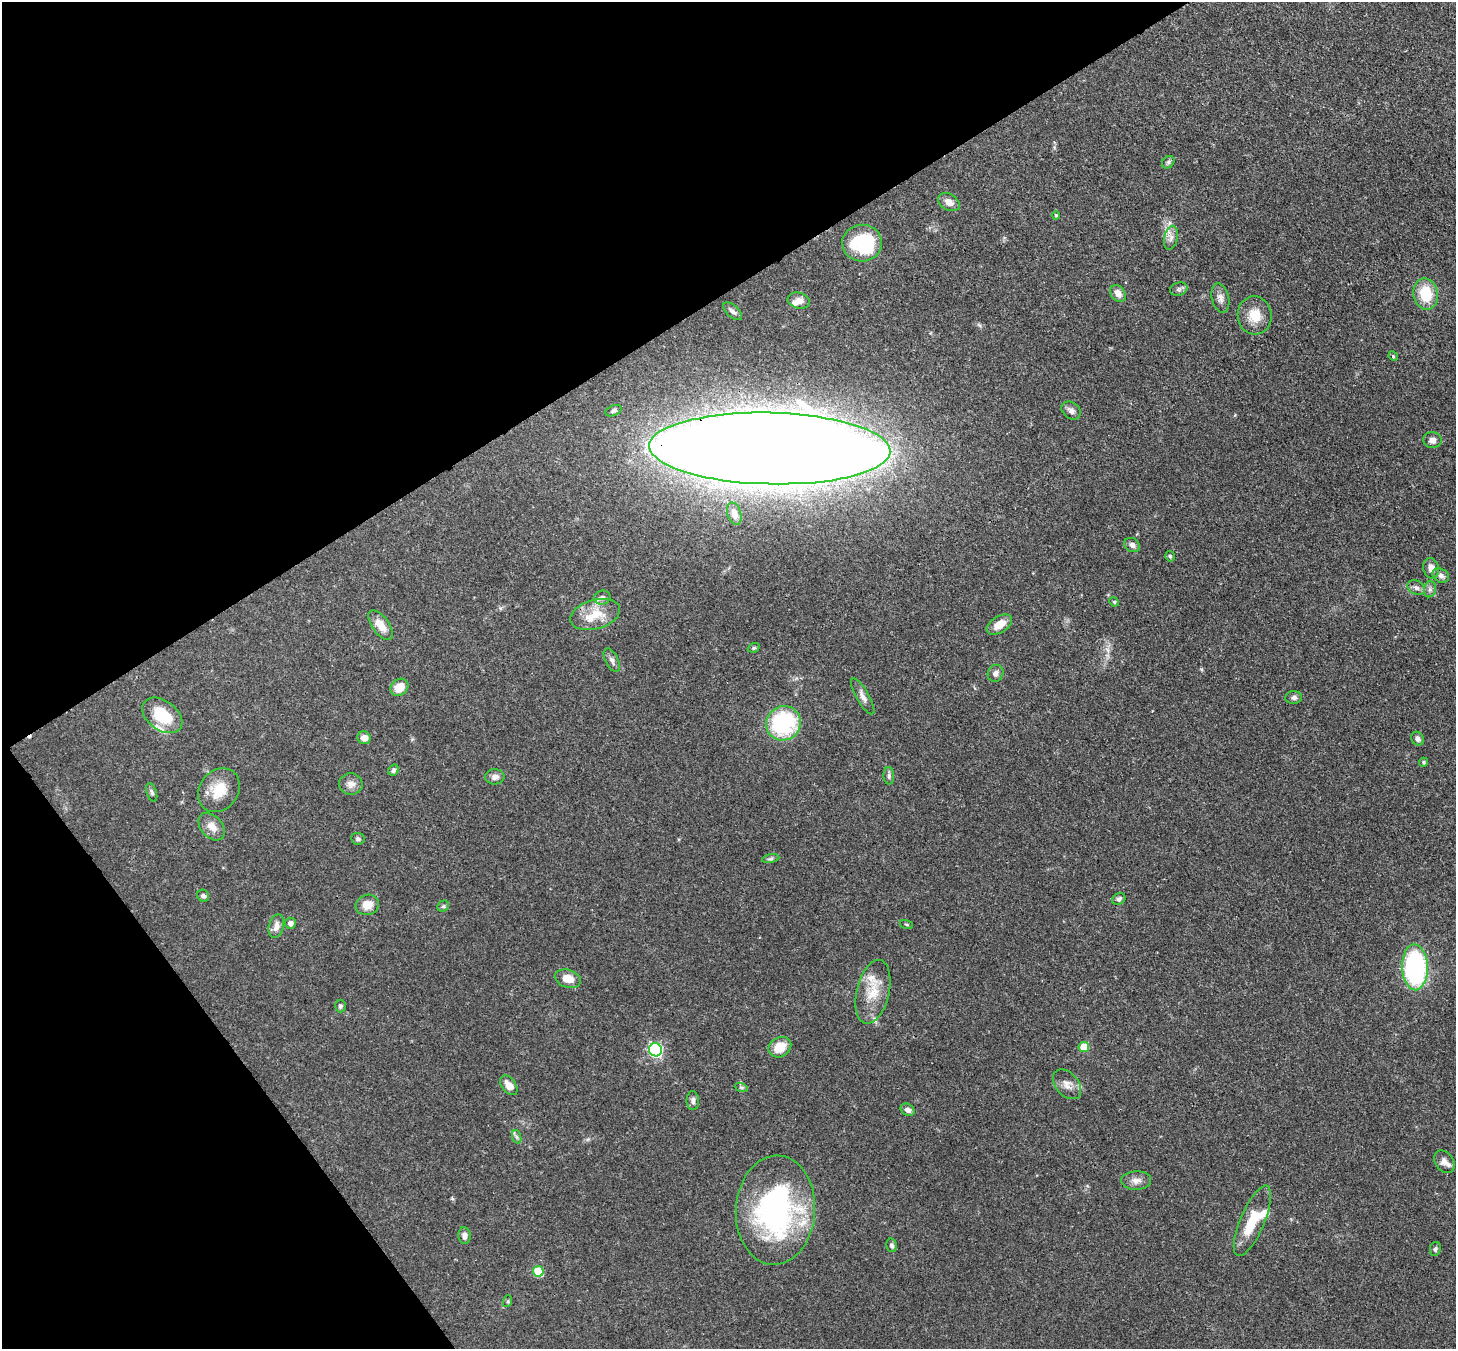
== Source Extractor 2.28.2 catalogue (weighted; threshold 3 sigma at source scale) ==
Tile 5 of 4 x 4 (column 1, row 2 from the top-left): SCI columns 79-1532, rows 2904-4250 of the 5971 x 5944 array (HDU 1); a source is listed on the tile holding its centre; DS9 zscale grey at full resolution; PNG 1458 x 1351 px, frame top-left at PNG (2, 2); each listed source drawn as its Kron ellipse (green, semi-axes under 4 px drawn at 4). Shown black and unused: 30% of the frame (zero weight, under 3 of 4 exposures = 7% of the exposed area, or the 3 px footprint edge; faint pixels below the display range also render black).
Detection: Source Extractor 2.28.2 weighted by HDU 2 'WHT'; one run over the whole footprint, this tile lists its part. Background 0.0932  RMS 0.0041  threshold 0.0184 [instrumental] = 3 sigma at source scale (4.5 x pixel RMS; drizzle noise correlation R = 1.50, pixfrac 1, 0.05/0.05 arcsec/px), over >= 5 px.
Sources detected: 86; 1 inside a brighter object's white glare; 1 cosmic-ray / hot-pixel residue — neither listed nor drawn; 6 inside a brighter listed object's ellipse — not listed separately; the other 78 listed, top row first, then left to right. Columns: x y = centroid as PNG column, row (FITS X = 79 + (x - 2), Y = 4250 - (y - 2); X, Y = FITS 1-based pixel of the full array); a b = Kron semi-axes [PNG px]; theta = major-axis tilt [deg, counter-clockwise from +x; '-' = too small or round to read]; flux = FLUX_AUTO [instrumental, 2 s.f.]
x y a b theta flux
1168 162 7 5 45 0.86
949 202 11 8 -32 3.1
1056 215 4 4 - 0.7
1171 238 12 6 78 2.1
862 243 20 18 -1 31
1179 289 9 6 15 1.1
1118 293 9 7 -54 2.9
1426 294 16 12 -79 13
1220 298 15 8 -76 2.5
799 301 11 8 -15 2.8
733 311 11 6 -41 1.4
1255 315 19 17 -83 7.7
1393 356 5 4 - 0.44
1071 410 10 8 -38 2
614 411 8 5 22 0.96
1432 440 9 8 - 2
770 448 120 36 -1 2600
734 514 11 6 -73 2.9
1132 545 8 6 -30 1.7
1170 556 5 4 - 0.73
1431 568 10 7 -76 3.5
1441 576 9 6 -31 1.7
1416 588 9 6 -28 1.5
1430 589 8 6 76 1.2
602 598 8 7 - 1.7
1114 602 5 4 - 0.54
595 615 25 14 16 9.9
381 625 17 8 -53 5
999 625 14 8 32 5.3
754 648 6 4 20 0.63
612 660 13 6 -64 1.5
996 673 9 7 60 1.8
399 687 9 8 - 6.1
863 696 20 6 -60 2.4
1294 698 8 6 4 1.4
162 715 22 14 -36 14
783 723 18 17 - 37
364 738 7 6 - 2.9
1417 739 7 6 - 1.5
1424 762 4 4 - 0.75
393 770 6 5 - 1
889 776 9 5 -88 0.97
495 777 10 7 1 2
351 784 12 10 -4 2.7
219 790 23 19 52 9.9
152 792 10 5 -72 0.94
212 827 16 10 -49 4
358 839 7 6 - 0.92
771 859 8 4 9 0.83
203 896 6 5 - 1.1
1119 899 7 5 30 1.2
367 905 12 10 19 4.7
443 906 6 5 - 0.72
290 923 5 5 - 1.9
907 924 7 3 -19 0.43
276 926 12 7 75 2.7
1415 967 23 13 -88 73
568 979 13 9 -17 5.4
873 992 32 16 77 11
340 1006 6 5 - 0.9
780 1047 12 9 34 7.7
1084 1047 5 5 - 9.5
655 1050 6 6 - 71
1067 1084 17 11 -49 3.5
509 1085 11 7 -53 3.6
741 1087 7 4 -19 0.63
693 1101 9 6 -89 1.4
908 1110 7 5 -35 1.7
517 1137 7 4 -71 0.86
1444 1162 12 9 -55 2.4
1136 1180 15 9 2 2.8
775 1210 54 39 86 90
1252 1221 38 12 67 13
464 1236 8 6 -86 1.9
892 1245 7 5 -75 0.99
1435 1249 7 5 80 0.88
538 1271 5 5 - 13
508 1301 6 4 72 0.5
Overlapping masked pixels (flux is a lower limit): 1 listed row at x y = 770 448